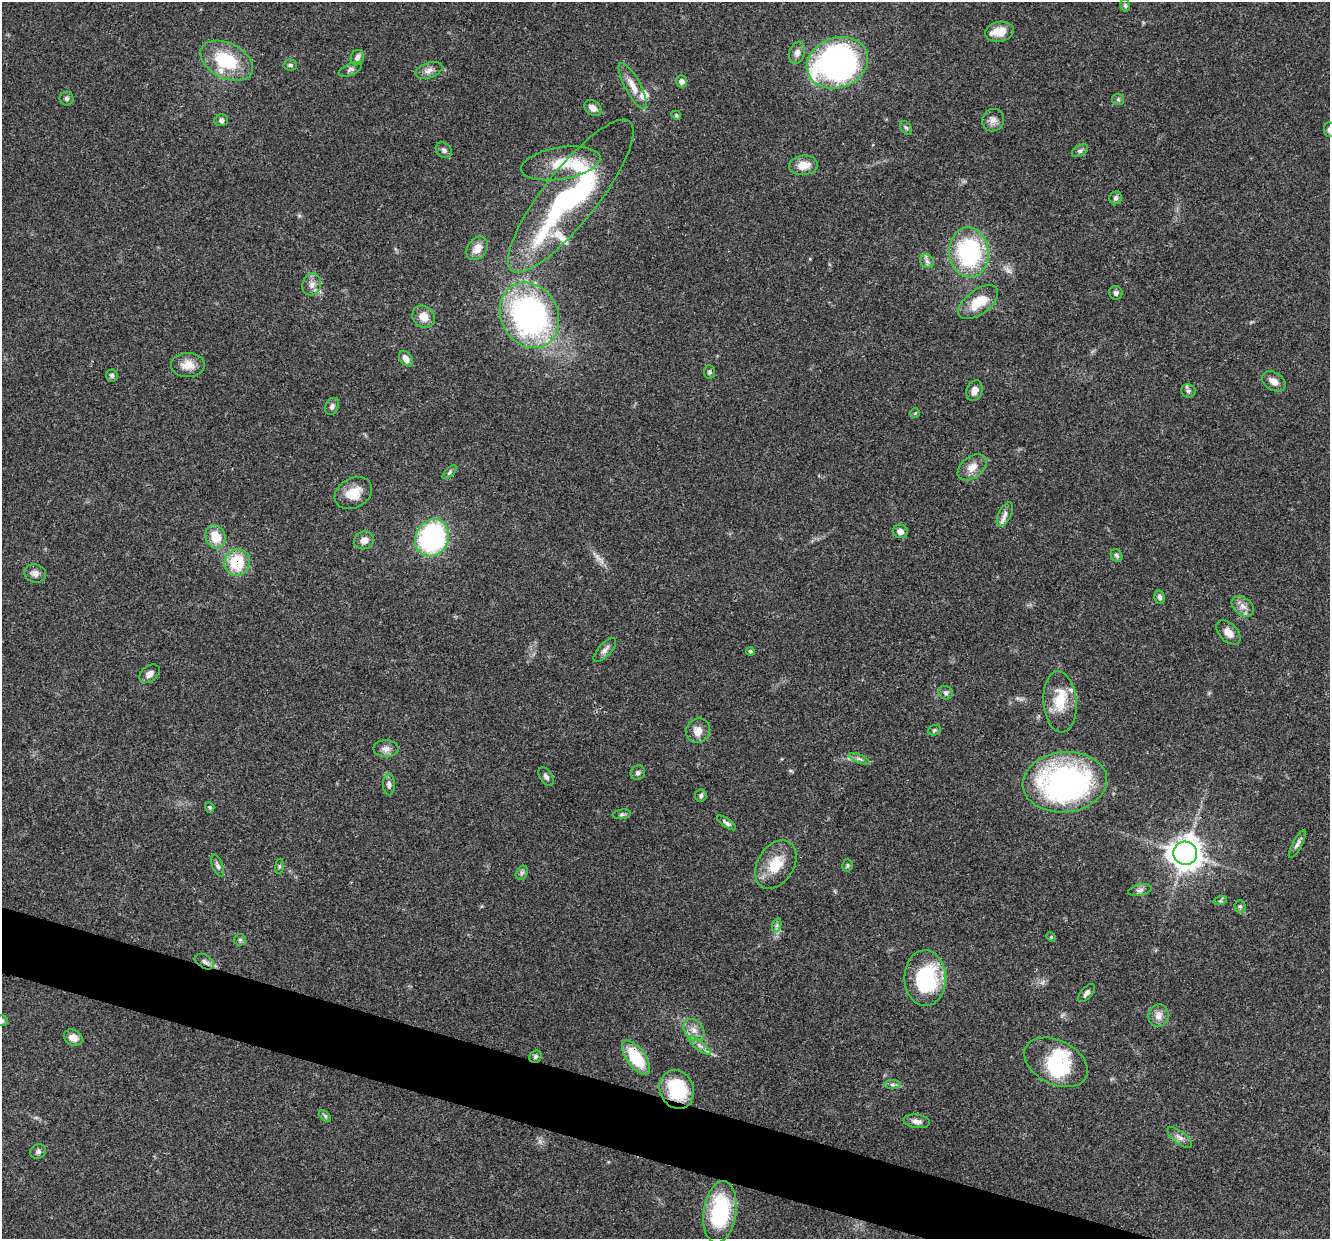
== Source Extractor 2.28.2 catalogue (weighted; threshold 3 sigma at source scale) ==
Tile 6 of 4 x 4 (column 2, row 2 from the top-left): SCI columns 1336-2663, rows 2731-3967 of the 5321 x 5335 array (HDU 1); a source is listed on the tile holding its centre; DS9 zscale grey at full resolution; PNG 1332 x 1241 px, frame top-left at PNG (2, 2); each listed source drawn as its Kron ellipse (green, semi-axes under 4 px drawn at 4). Shown black and unused: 4% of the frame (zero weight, under 3 of 4 exposures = <1% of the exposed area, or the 3 px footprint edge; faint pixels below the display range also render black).
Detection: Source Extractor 2.28.2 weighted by HDU 2 'WHT'; one run over the whole footprint, this tile lists its part. Background 0.0537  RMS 0.0049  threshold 0.0218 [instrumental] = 3 sigma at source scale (4.5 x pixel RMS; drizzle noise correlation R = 1.50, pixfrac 1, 0.05/0.05 arcsec/px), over >= 5 px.
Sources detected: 114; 1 too faint to see at this stretch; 1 inside a brighter object's white glare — neither listed nor drawn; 8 inside a brighter listed object's ellipse — not listed separately; the other 104 listed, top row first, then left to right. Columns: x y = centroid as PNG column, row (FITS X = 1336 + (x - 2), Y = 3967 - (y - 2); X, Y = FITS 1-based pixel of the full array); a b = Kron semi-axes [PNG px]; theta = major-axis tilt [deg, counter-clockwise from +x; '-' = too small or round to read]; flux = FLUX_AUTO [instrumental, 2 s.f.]
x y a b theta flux
1125 5 6 5 - 0.84
999 32 14 10 9 6.8
797 53 11 7 74 2.6
357 58 8 6 64 1.9
227 61 28 17 -26 26
837 63 31 25 21 140
290 65 7 5 -3 0.89
350 69 12 6 24 1.4
429 70 14 7 19 2.8
682 81 6 5 - 1.9
633 86 26 8 -62 6.4
66 99 7 7 - 1.3
1118 99 6 5 - 0.83
593 108 9 7 -39 3
676 115 5 4 - 0.7
221 120 7 6 - 1.4
993 120 11 10 - 2.9
906 128 8 5 -53 0.94
1329 130 7 5 -89 1.1
444 150 9 7 -41 1.5
1080 151 9 5 30 1.2
561 163 40 16 9 15
803 165 14 9 4 6.3
571 196 95 27 52 110
1116 198 6 6 - 1.5
477 248 13 9 53 4.5
969 252 25 19 -84 63
927 261 8 6 -45 1.7
312 284 11 9 71 3.1
1116 293 7 6 - 1.4
978 302 23 12 37 12
529 315 34 28 -61 130
424 317 12 10 -42 5.6
406 359 9 6 -54 3.4
188 365 17 12 0 6
710 372 6 5 - 1.1
112 376 6 6 - 1
1274 381 13 8 -34 3.8
974 391 10 7 68 3.5
1188 391 7 6 - 1.2
332 406 9 6 65 1.5
915 413 4 4 - 0.54
972 467 16 10 38 5.2
450 472 9 4 43 1
353 493 20 15 29 8.9
1005 514 13 6 62 2.2
900 531 7 6 - 3.1
215 537 12 9 -68 9
432 538 19 16 65 86
364 540 10 9 - 3.3
1117 555 6 5 - 1.1
237 562 14 12 66 19
35 573 11 9 -18 2.7
1160 597 7 5 -76 1.3
1243 606 12 8 -35 3.3
1228 632 14 9 -46 4.2
605 650 15 6 48 2.4
750 651 4 4 - 0.82
150 674 11 8 37 2.8
945 693 7 6 - 1.4
1060 702 31 16 -85 13
934 730 6 5 - 0.82
698 731 12 11 - 4.7
386 749 12 8 0 2.7
859 759 11 4 -22 1.4
638 773 7 7 - 1.4
546 777 10 6 -56 1.5
1065 782 42 30 6 120
389 784 11 6 -88 1.8
701 796 6 6 - 1
210 807 5 4 - 0.78
622 814 9 5 7 1
727 823 11 4 -35 1.5
1297 844 16 4 62 1.9
1185 853 12 11 - 600
217 865 12 5 -69 1.5
776 865 26 18 58 13
847 865 6 5 - 0.84
279 866 8 4 82 0.76
522 873 7 5 60 1.2
1140 890 12 5 12 1.7
1220 901 7 4 18 0.76
1240 906 6 5 - 1
777 925 7 4 72 1.1
1051 937 5 4 - 0.54
240 940 6 5 - 0.96
205 962 10 6 -33 1.7
925 978 28 20 -89 42
1087 993 11 5 49 1.8
1158 1016 11 10 - 3.8
2 1021 6 5 - 0.76
694 1030 12 9 -50 4
73 1038 10 7 -30 4.4
700 1045 13 4 -38 2.3
535 1057 6 5 - 1
636 1058 20 9 -54 22
1056 1062 34 22 -27 26
892 1084 8 4 0 1.2
677 1089 20 17 -66 28
325 1116 7 4 -46 0.9
917 1121 13 7 -8 2.6
1180 1137 15 6 -39 2.5
38 1151 8 7 - 1.5
720 1212 31 16 82 42
Overlapping masked pixels (flux is a lower limit): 3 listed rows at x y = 237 562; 636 1058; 677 1089
Isophote crosses this tile's border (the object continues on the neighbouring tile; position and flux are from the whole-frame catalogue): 2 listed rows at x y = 1329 130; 2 1021